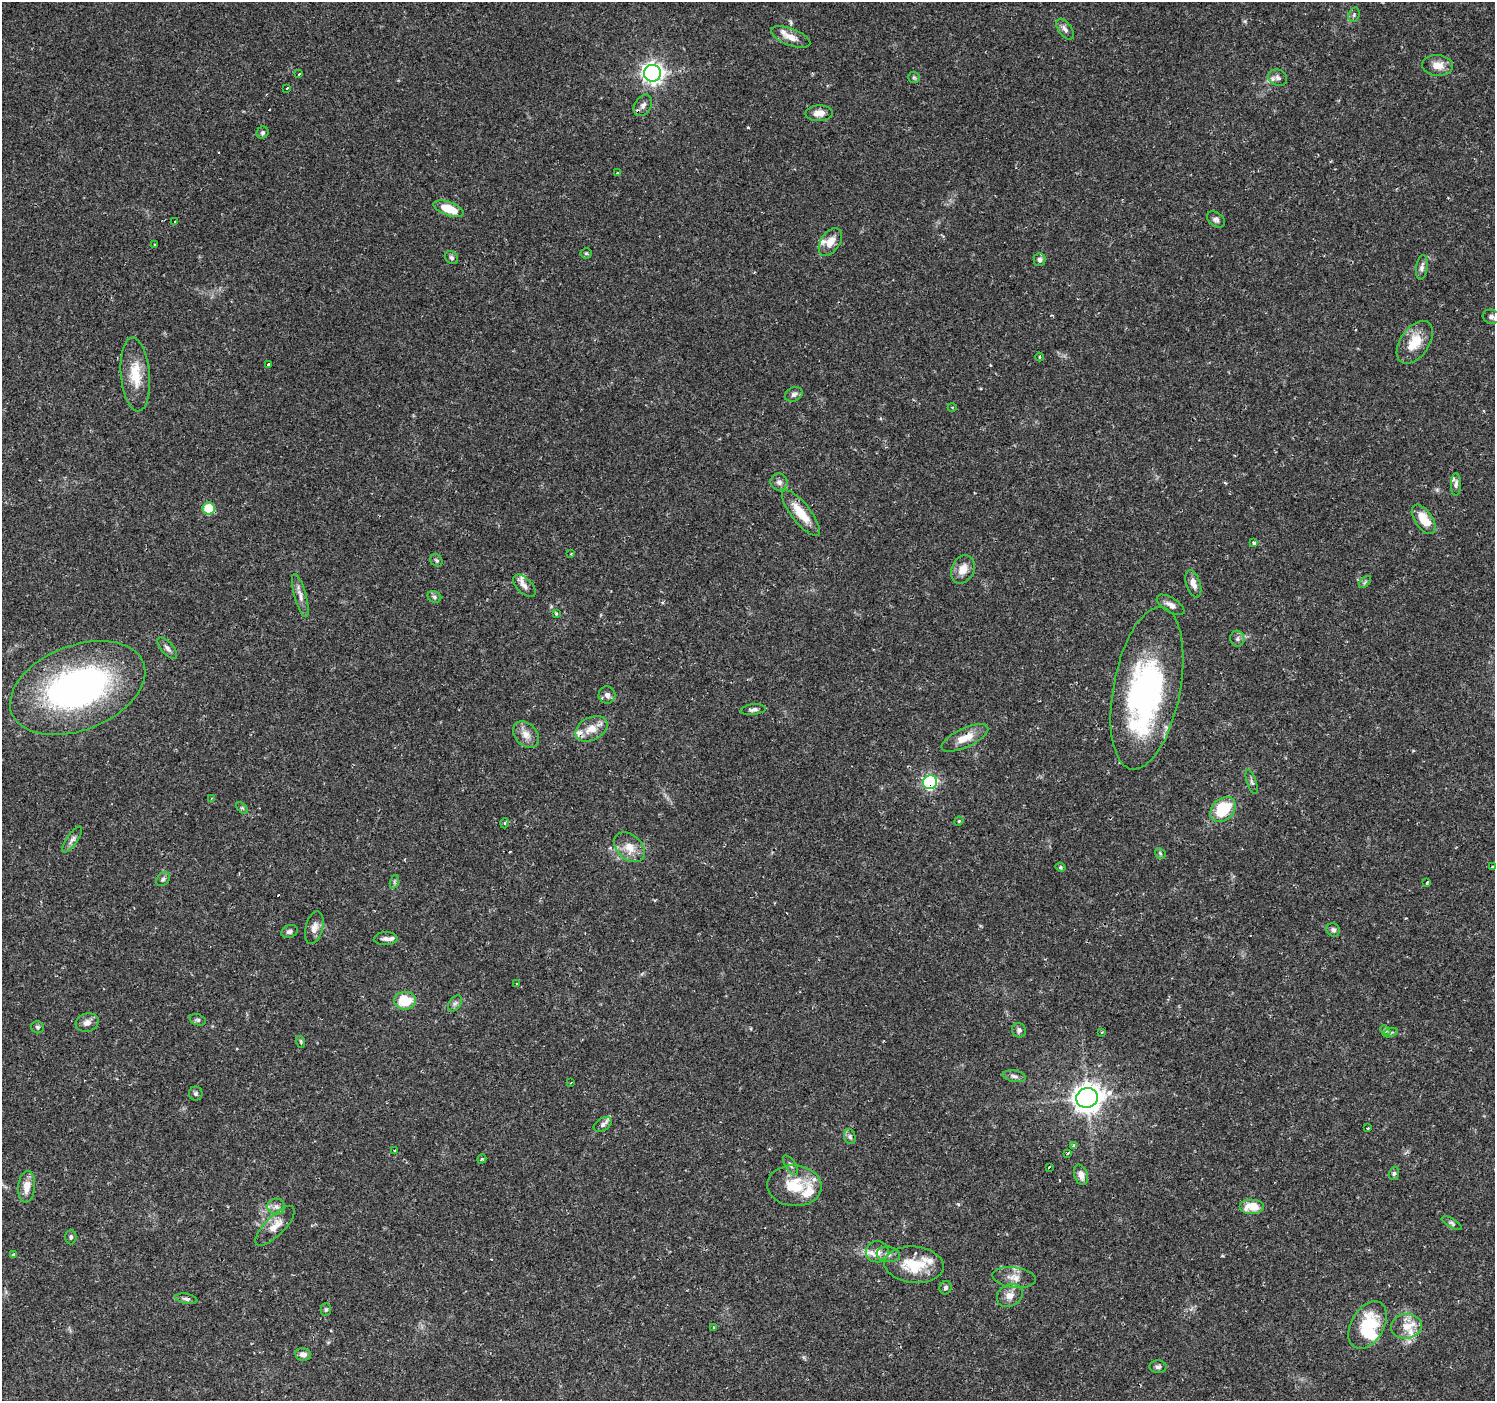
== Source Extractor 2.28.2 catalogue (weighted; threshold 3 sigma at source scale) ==
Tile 7 of 4 x 4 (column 3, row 2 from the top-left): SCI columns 2992-4484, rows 3039-4437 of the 5978 x 6011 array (HDU 1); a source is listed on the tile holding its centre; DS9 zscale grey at full resolution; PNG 1497 x 1403 px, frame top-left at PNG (2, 2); each listed source drawn as its Kron ellipse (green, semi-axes under 4 px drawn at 4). Shown black and unused: <1% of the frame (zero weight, under 2 of 3 exposures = <1% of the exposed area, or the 3 px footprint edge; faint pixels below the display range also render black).
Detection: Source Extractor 2.28.2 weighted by HDU 2 'WHT'; one run over the whole footprint, this tile lists its part. Background 0.0292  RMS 0.0028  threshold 0.0125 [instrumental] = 3 sigma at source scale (4.5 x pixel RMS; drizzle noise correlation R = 1.50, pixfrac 1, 0.0396/0.0396 arcsec/px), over >= 5 px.
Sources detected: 140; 2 inside a brighter object's white glare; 7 cosmic-ray / hot-pixel residue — neither listed nor drawn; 11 inside a brighter listed object's ellipse — not listed separately; the other 120 listed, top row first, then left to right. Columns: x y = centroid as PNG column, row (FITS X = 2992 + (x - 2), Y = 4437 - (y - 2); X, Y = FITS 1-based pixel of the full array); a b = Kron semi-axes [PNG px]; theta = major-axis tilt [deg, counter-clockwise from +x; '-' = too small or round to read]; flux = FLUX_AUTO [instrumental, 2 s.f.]
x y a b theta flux
1354 15 7 5 70 0.61
1065 29 12 6 -54 1.1
791 37 21 8 -21 2.9
1438 65 15 10 -5 2.9
652 73 8 8 - 130
299 74 3 3 - 1.4
914 77 6 5 - 0.45
1278 78 10 8 -27 1.2
287 88 3 3 - 2.1
643 105 12 8 59 1.4
819 113 13 8 2 2.2
262 133 6 5 - 0.51
617 173 3 3 - 0.26
449 209 16 7 -20 7.1
1216 219 10 6 -36 0.88
175 222 3 3 - 1.3
830 242 15 9 56 3.1
154 244 3 2 - 0.26
586 253 5 5 - 0.39
451 258 7 6 - 0.67
1039 260 6 6 - 0.93
1422 267 12 6 82 1.1
1491 317 8 7 - 0.8
1415 342 24 14 55 6.4
1040 357 4 3 - 0.23
268 364 3 3 - 0.93
135 374 37 14 -85 7.6
794 394 9 6 26 0.91
952 407 4 3 - 0.24
779 482 8 8 - 1.1
1456 484 11 5 89 0.86
209 508 6 6 - 10
801 513 28 9 -52 5.9
1424 519 17 8 -55 5.5
1254 543 4 3 - 0.88
571 554 4 3 - 0.25
436 560 6 5 - 0.53
963 569 15 11 63 3.2
1365 582 7 4 45 0.46
1193 584 14 7 -72 1.8
524 586 14 7 -44 1.5
300 595 22 6 -75 1.8
434 597 7 5 -23 0.53
1171 605 15 7 -32 1.6
556 613 4 3 - 0.29
1237 639 8 7 - 0.87
167 648 13 6 -49 1.1
78 688 70 42 21 87
1147 688 82 33 79 63
607 695 8 8 - 1.4
753 710 13 5 7 0.88
591 729 17 11 27 3.8
526 734 15 11 -49 2.6
965 738 25 9 25 4.3
930 782 7 7 - 36
1252 782 12 4 -70 0.75
211 798 4 2 - 0.28
242 808 7 4 -43 0.43
1223 809 14 10 44 12
959 821 5 3 - 0.26
505 823 5 3 - 0.29
72 840 15 5 55 1.1
629 847 17 12 -43 3.7
1160 853 6 4 -48 0.38
1493 866 3 3 - 1.7
1060 867 5 4 - 0.39
163 879 8 6 44 0.6
394 882 7 4 72 0.55
1427 882 4 3 - 0.45
314 928 17 8 76 2
1333 930 7 6 - 0.81
289 931 8 6 20 0.92
386 939 12 6 2 1
517 984 3 3 - 1.3
405 1001 11 9 0 8.1
455 1003 9 5 53 0.84
198 1020 8 5 -18 0.53
87 1023 11 9 17 1.7
37 1027 6 6 - 0.61
1019 1030 7 7 - 0.77
1385 1030 6 4 -47 0.4
1102 1032 3 2 - 0.25
1390 1033 7 3 19 0.43
301 1042 6 4 -73 0.37
1014 1076 12 5 -9 0.96
571 1082 3 3 - 0.36
196 1094 7 7 - 0.65
1087 1098 11 10 - 300
603 1124 10 6 33 0.9
1368 1128 3 3 - 0.73
850 1137 7 5 -73 0.65
1074 1145 3 3 - 1.1
395 1151 3 3 - 0.4
1067 1153 3 3 - 0.66
482 1159 5 3 - 0.37
790 1165 11 5 -56 0.74
1049 1167 3 2 - 0.29
1394 1173 6 5 - 0.58
1081 1175 10 6 -72 1.9
795 1186 27 20 -4 9.6
27 1187 16 8 85 3.1
1252 1206 12 7 0 4.9
276 1207 9 8 - 1.2
1452 1223 11 4 -30 0.63
275 1226 26 9 45 3.6
71 1237 7 5 90 0.59
877 1252 11 10 - 2.5
14 1254 3 3 - 0.42
888 1254 12 7 -8 1.4
914 1265 30 18 -5 8.9
1014 1277 22 10 -7 2.8
945 1288 6 6 - 0.69
1010 1295 13 11 29 2.4
186 1299 11 5 -11 0.78
326 1310 6 5 - 0.47
1368 1325 26 16 60 14
1406 1326 15 12 9 3.7
713 1328 4 3 - 0.31
303 1354 8 6 -11 1.4
1158 1367 8 6 0 0.77
Overlapping masked pixels (flux is a lower limit): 2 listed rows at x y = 643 105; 930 782